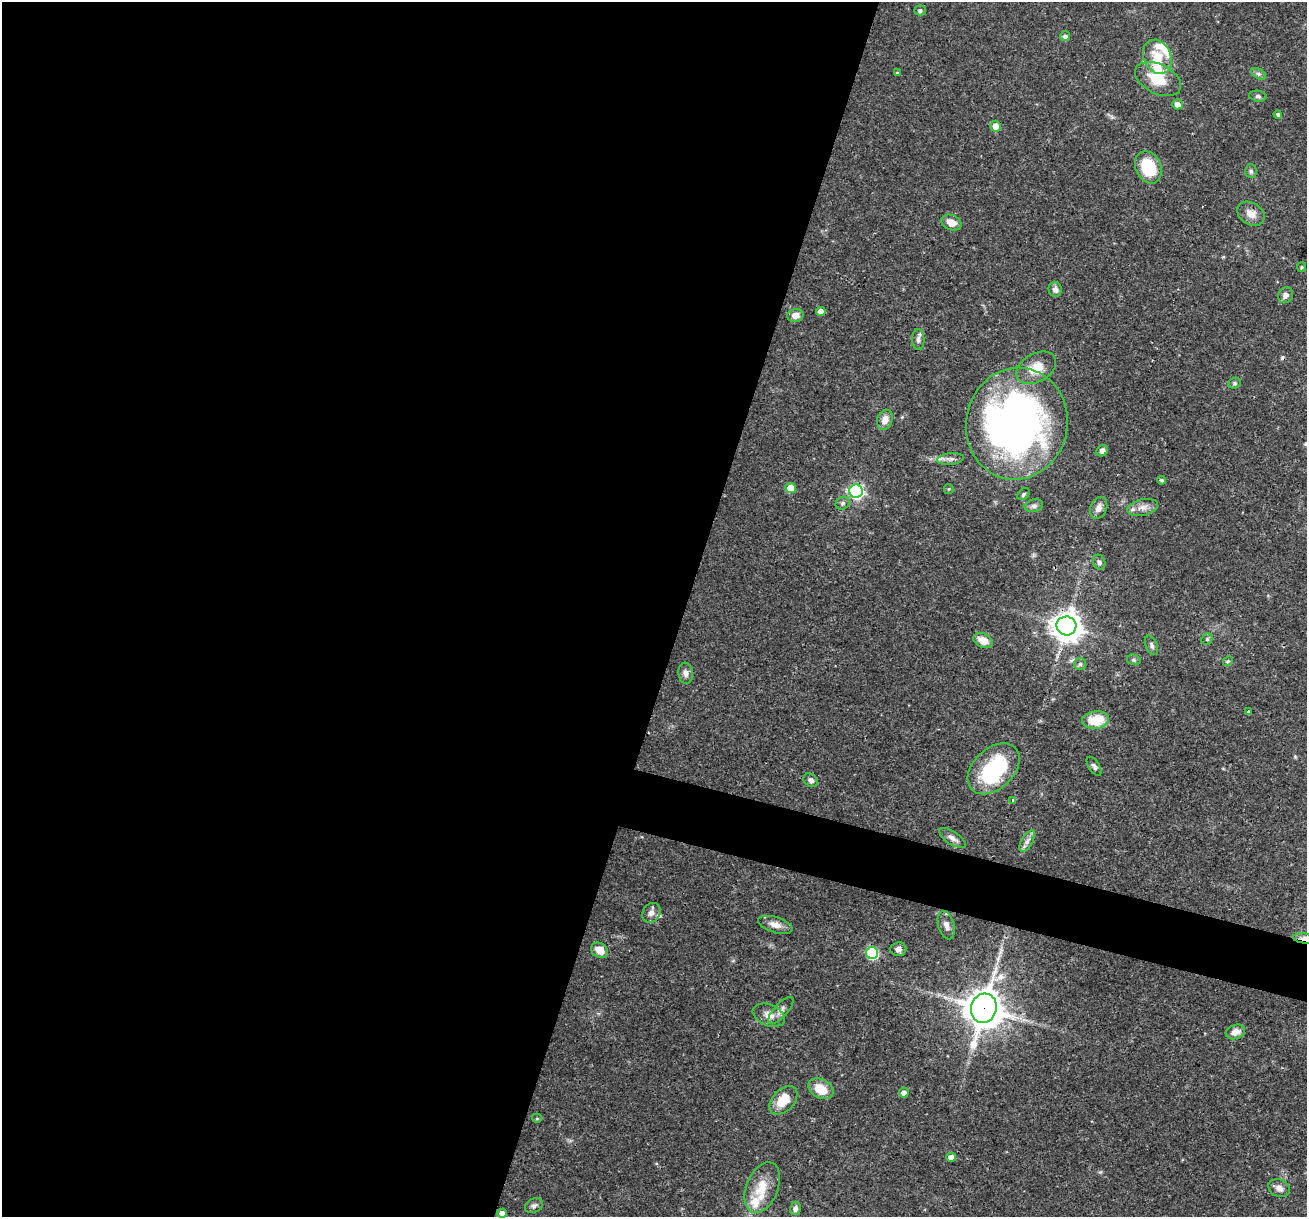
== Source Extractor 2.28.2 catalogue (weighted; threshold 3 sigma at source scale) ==
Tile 5 of 4 x 4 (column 1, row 2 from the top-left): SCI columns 1-1305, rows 2682-3896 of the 5220 x 5236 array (HDU 1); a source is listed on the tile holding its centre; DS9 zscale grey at full resolution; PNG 1309 x 1219 px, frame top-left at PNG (2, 2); each listed source drawn as its Kron ellipse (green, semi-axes under 4 px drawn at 4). Shown black and unused: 55% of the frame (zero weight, under 3 of 4 exposures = <1% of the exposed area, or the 3 px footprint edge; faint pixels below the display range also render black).
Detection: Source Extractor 2.28.2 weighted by HDU 2 'WHT'; one run over the whole footprint, this tile lists its part. Background 0.0571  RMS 0.0033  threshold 0.0146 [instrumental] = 3 sigma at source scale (4.5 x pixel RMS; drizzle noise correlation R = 1.50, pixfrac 1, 0.05/0.05 arcsec/px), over >= 5 px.
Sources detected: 85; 2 inside a brighter object's white glare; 1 cosmic-ray / hot-pixel residue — neither listed nor drawn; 9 inside a brighter listed object's ellipse — not listed separately; the other 73 listed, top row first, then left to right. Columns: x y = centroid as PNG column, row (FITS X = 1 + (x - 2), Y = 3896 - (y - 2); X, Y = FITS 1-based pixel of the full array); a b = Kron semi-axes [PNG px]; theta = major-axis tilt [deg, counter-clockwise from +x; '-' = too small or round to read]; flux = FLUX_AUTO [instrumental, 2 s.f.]
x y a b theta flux
920 10 5 5 - 0.82
1065 36 5 5 - 1.1
1157 57 18 13 -65 7.2
897 73 4 4 - 0.31
1259 74 8 5 -31 0.81
1158 79 24 14 -26 9.7
1258 96 9 5 -8 0.79
1177 104 5 5 - 2.1
1278 114 4 4 - 0.65
996 126 5 5 - 3.4
1148 167 17 12 -66 14
1251 171 7 5 -87 0.67
1251 214 15 10 -31 3
951 223 10 7 -22 3.3
1302 267 5 4 - 0.38
1055 289 7 6 - 1.5
1285 295 8 7 - 1.4
821 312 5 4 - 2
795 315 8 6 11 2.4
918 339 10 6 -88 1.2
1036 368 21 14 30 6.6
1234 383 6 5 - 0.57
885 420 10 7 72 2.9
1017 424 56 50 79 160
1102 451 6 5 - 1.4
950 459 13 5 7 1.5
1162 480 4 4 - 0.65
790 488 5 5 - 5.5
949 489 5 4 - 0.38
856 491 7 6 - 73
1023 494 7 5 43 0.56
843 503 7 6 - 0.8
1034 506 9 6 13 1.1
1142 507 15 8 12 2.5
1099 508 11 8 68 2
1099 562 7 6 - 0.85
1066 626 10 9 - 410
1207 639 6 5 - 0.55
983 640 10 7 -25 4
1152 645 10 6 -68 1
1134 660 7 5 -16 0.59
1228 661 5 4 - 0.48
1080 664 6 6 - 0.69
686 673 10 7 -82 1.5
1248 712 4 4 - 0.4
1095 720 13 8 8 9.6
1094 766 11 5 -57 0.93
994 769 30 20 44 28
811 780 8 6 -38 1.2
1012 800 3 3 - 0.53
952 838 15 6 -33 1.7
1027 841 12 5 60 1.5
651 913 10 8 54 1.9
775 925 18 7 -17 2.5
946 925 14 8 -74 1.9
1305 939 12 5 -7 3.4
898 949 8 7 - 1.3
600 950 9 7 -32 3.9
872 953 6 6 - 30
984 1008 15 12 74 770
781 1010 17 6 48 1.8
769 1015 17 10 -22 3.2
1235 1032 10 7 19 2.7
821 1089 13 9 -30 6.4
904 1093 5 5 - 1.9
783 1100 17 11 46 7
537 1118 5 4 - 0.4
951 1157 5 4 - 2.1
762 1188 27 15 68 7.8
1279 1188 11 8 -22 1.8
534 1206 9 7 30 1
795 1208 7 5 75 1.2
502 1213 5 4 - 2.3
Overlapping masked pixels (flux is a lower limit): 3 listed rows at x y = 1066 626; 1305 939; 984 1008
Isophote crosses this tile's border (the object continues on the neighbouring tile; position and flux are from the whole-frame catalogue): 1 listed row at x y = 1305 939